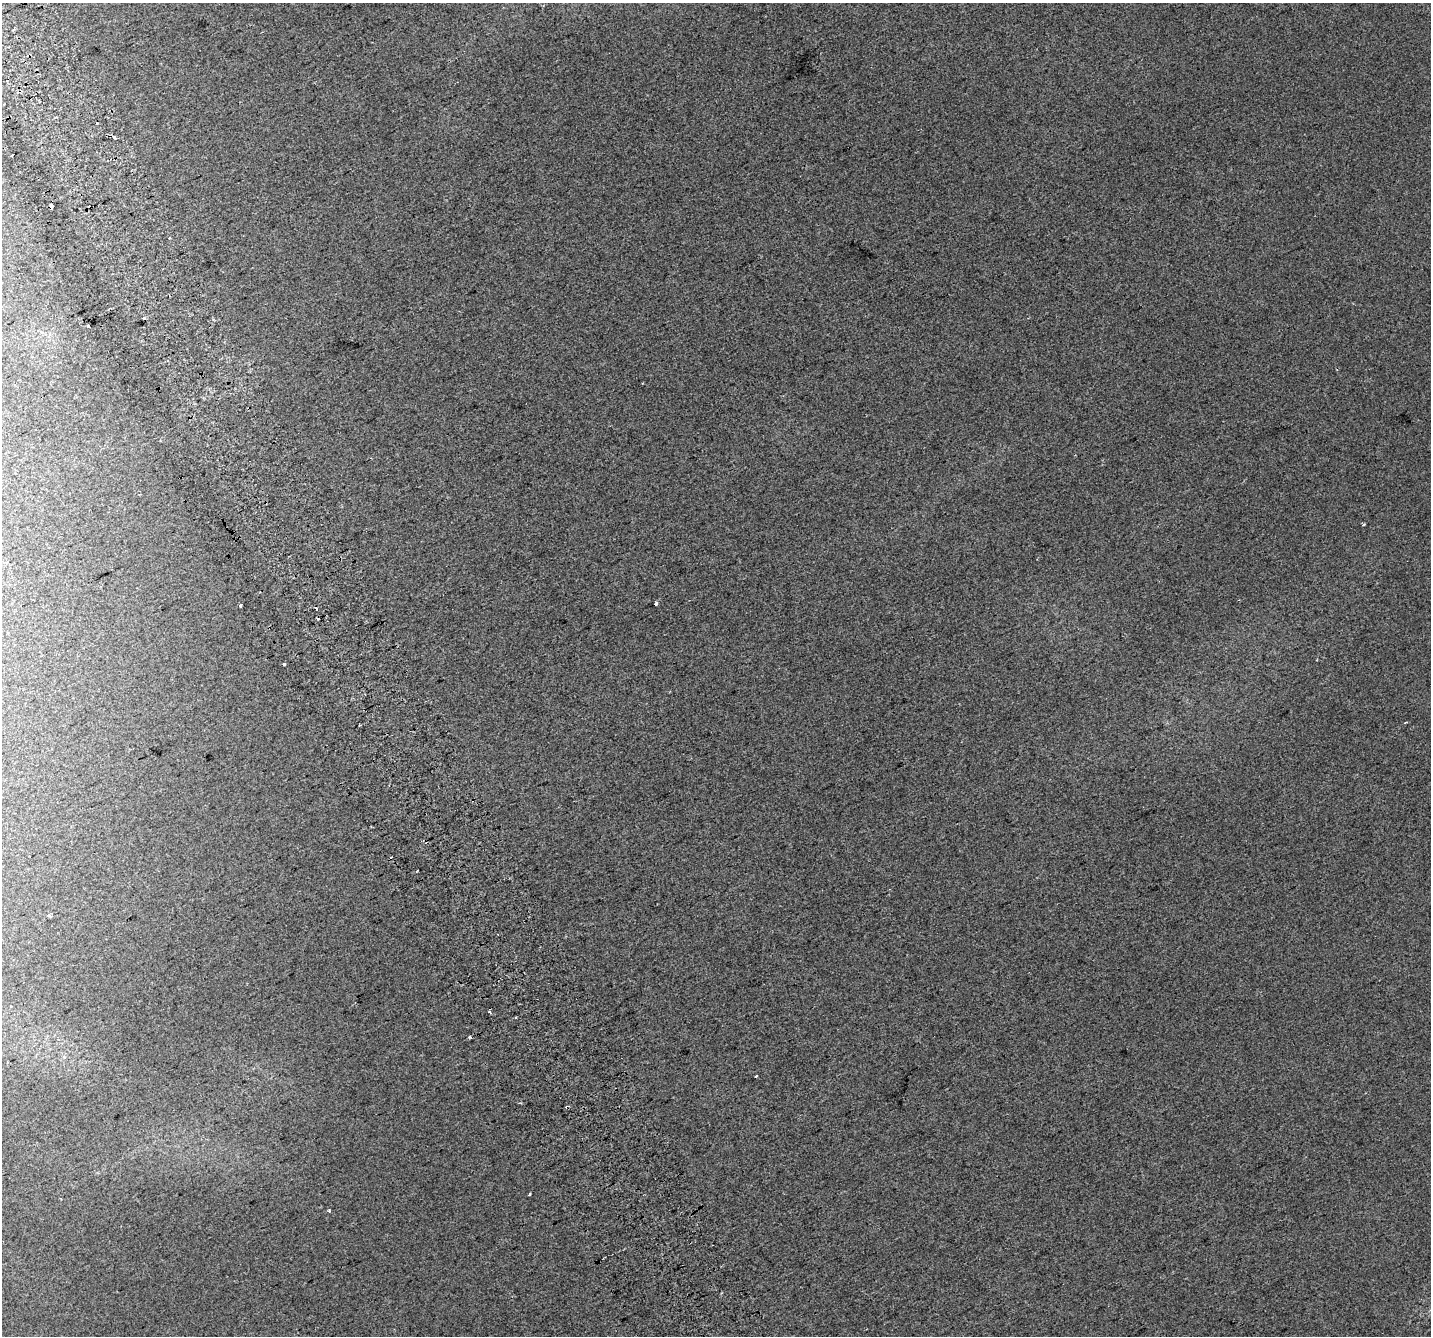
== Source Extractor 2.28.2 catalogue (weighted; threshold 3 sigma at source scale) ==
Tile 11 of 4 x 4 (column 3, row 3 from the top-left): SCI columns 2902-4330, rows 1511-2844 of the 5798 x 5630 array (HDU 1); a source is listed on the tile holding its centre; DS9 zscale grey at full resolution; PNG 1433 x 1338 px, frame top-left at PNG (2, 3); no overlay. Shown black and unused: <1% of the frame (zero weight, under 2 of 3 exposures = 2% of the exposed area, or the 3 px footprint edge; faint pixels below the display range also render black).
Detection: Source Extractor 2.28.2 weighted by HDU 2 'WHT'; one run over the whole footprint, this tile lists its part. Background 0.0239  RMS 0.011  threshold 0.0485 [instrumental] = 3 sigma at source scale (4.5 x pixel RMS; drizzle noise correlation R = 1.50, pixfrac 1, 0.0396/0.0396 arcsec/px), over >= 5 px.
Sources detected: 20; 7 cosmic-ray / hot-pixel residue — not listed; the other 13 listed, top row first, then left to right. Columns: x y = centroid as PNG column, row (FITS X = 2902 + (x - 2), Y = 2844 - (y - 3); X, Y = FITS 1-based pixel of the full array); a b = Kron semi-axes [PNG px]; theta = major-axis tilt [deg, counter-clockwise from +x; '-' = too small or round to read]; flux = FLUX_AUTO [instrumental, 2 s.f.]
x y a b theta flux
114 137 4 3 - 5.6
12 155 3 3 - 11
51 206 5 3 - 14
88 326 3 3 - 2.8
656 603 4 3 - 6.1
240 605 3 3 - 3.7
284 664 3 3 - 6.1
1405 723 3 3 - 1.2
489 1011 4 3 - 4.6
470 1037 3 3 - 3.3
756 1076 3 2 - 5.5
530 1195 3 3 - 3.4
329 1211 4 3 - 1.2
Overlapping masked pixels (flux is a lower limit): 1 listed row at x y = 51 206